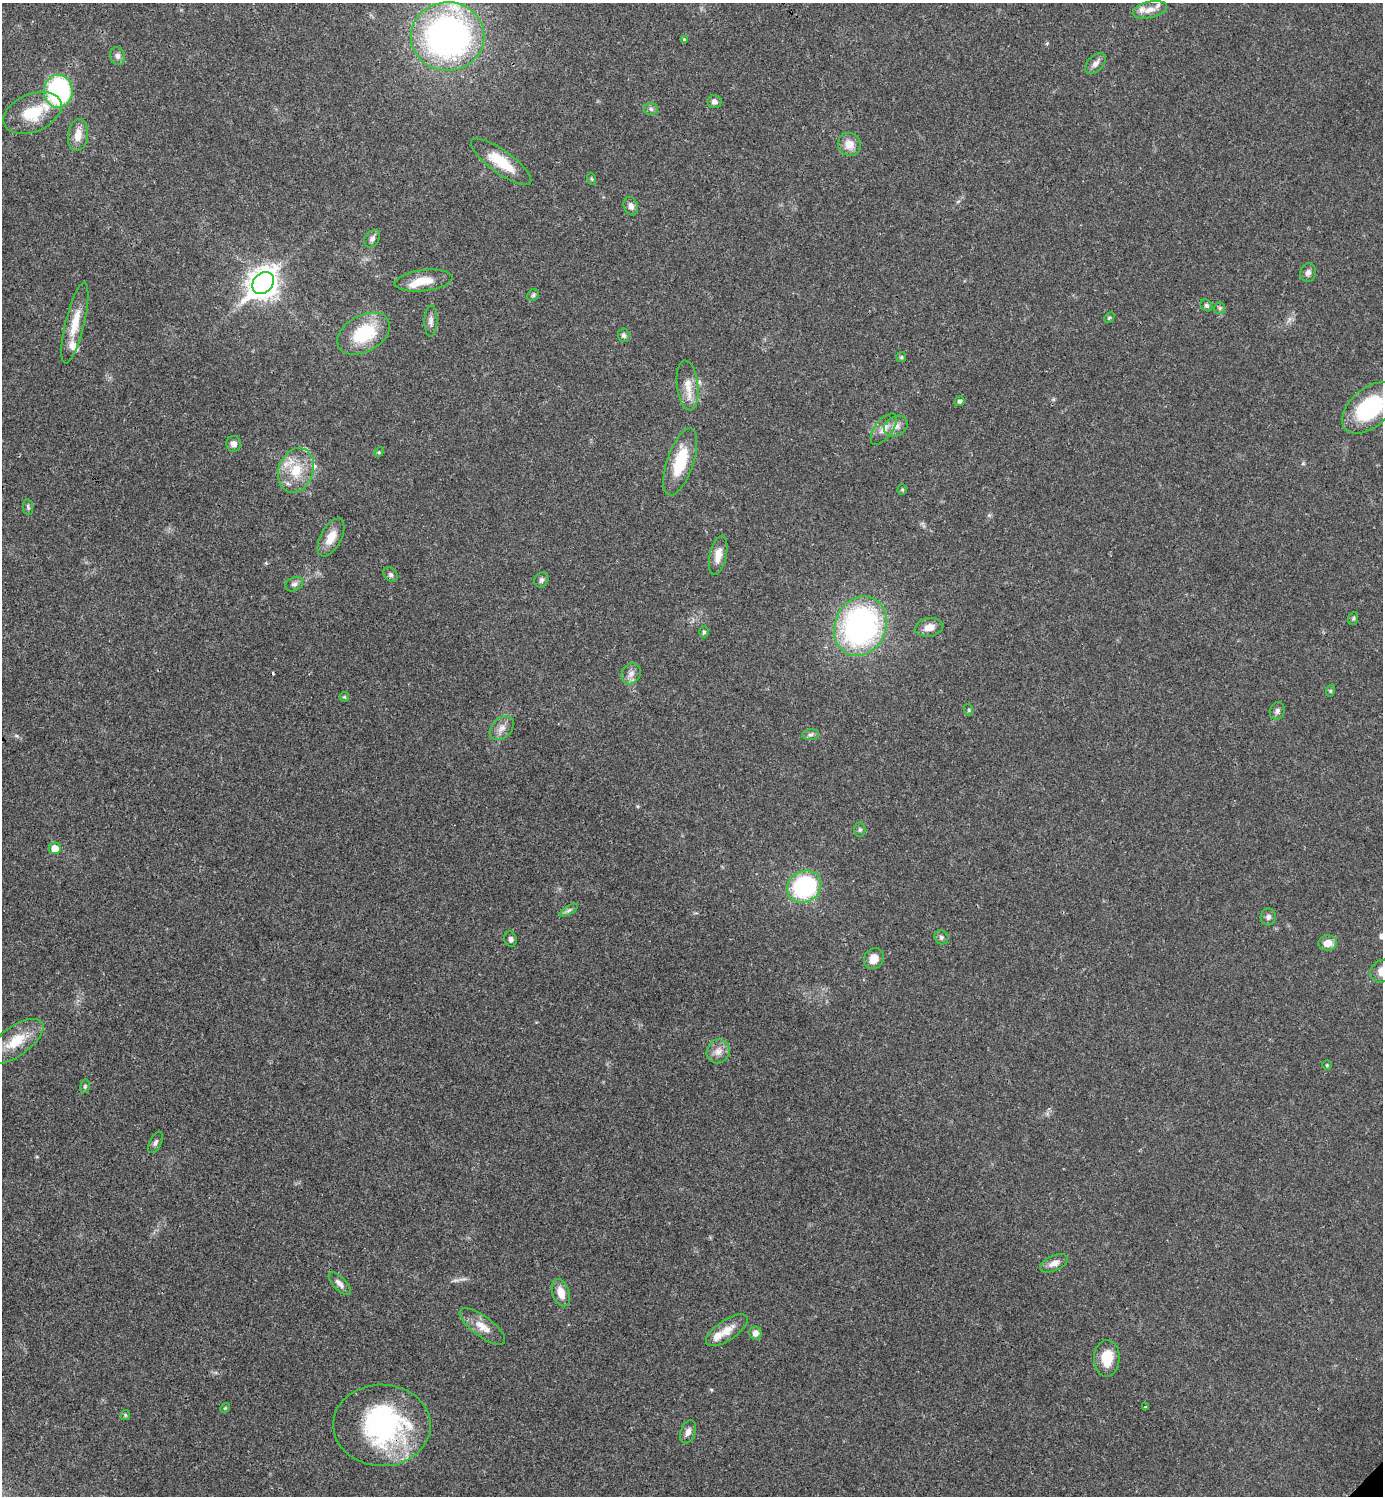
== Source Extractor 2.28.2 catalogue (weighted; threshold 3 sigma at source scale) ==
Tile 11 of 4 x 4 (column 3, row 3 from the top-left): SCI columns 3062-4442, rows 1495-2988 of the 5981 x 5981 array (HDU 1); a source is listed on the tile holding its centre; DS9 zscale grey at full resolution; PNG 1385 x 1498 px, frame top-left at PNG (2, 3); each listed source drawn as its Kron ellipse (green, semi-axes under 4 px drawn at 4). Shown black and unused: <1% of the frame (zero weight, under 3 of 4 exposures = <1% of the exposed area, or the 3 px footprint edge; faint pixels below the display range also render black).
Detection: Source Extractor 2.28.2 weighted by HDU 2 'WHT'; one run over the whole footprint, this tile lists its part. Background 0.0205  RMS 0.0022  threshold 0.0101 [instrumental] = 3 sigma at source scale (4.5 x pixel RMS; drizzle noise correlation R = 1.50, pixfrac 1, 0.05/0.05 arcsec/px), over >= 5 px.
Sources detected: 89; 1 too faint to see at this stretch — neither listed nor drawn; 7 inside a brighter listed object's ellipse — not listed separately; the other 81 listed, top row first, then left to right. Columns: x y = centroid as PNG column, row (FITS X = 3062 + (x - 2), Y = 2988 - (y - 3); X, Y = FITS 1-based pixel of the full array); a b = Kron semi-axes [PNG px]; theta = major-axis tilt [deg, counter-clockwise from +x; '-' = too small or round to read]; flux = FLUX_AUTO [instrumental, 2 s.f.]
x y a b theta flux
1150 10 18 8 13 1.9
447 36 37 34 1 84
684 39 3 3 - 0.32
118 56 9 7 -77 0.93
1096 63 12 7 47 1.2
58 91 16 14 -90 36
714 102 7 6 - 0.82
651 109 7 6 - 0.57
32 113 30 19 22 8.1
78 135 16 10 82 2.6
849 144 12 11 - 2.5
501 162 36 11 -36 7.1
592 179 6 3 -70 0.25
631 206 9 7 -71 1.1
372 239 10 7 54 0.81
1308 273 9 8 - 0.91
424 281 29 10 6 4.3
263 283 12 9 47 280
533 295 6 5 - 0.44
1206 305 6 5 - 0.46
1220 308 6 5 - 0.38
1109 317 6 4 47 0.29
431 321 15 6 88 1.1
75 323 41 9 77 4.9
364 334 28 18 29 12
623 335 7 6 - 0.59
901 357 5 5 - 0.29
688 385 25 10 -83 3.2
960 401 5 4 - 0.54
1369 408 32 19 41 18
896 426 12 9 31 1.5
884 429 18 9 54 2
234 444 8 7 - 1.2
379 452 5 4 - 0.23
680 462 35 13 71 9.2
296 470 23 17 69 6.8
902 490 5 4 - 0.3
28 507 8 5 -82 0.42
331 537 21 10 62 3.2
718 555 20 8 77 2.4
391 574 8 6 -46 0.55
541 580 7 7 - 0.54
294 584 9 6 28 0.77
1353 618 6 5 - 0.35
860 626 30 25 65 57
929 627 14 9 10 2.2
704 632 5 4 - 0.4
631 674 11 9 59 1.3
1330 691 6 4 72 0.32
344 697 5 4 - 0.26
969 710 6 4 -72 0.3
1277 711 9 7 72 0.75
502 728 14 9 44 1.7
810 735 8 5 6 0.6
860 829 7 5 -89 0.41
55 848 6 6 - 2.5
804 887 18 15 31 25
569 910 10 4 30 0.58
1268 917 8 7 - 0.8
941 937 7 6 - 0.57
510 939 8 6 -76 0.58
1328 943 9 7 5 2.2
874 959 11 9 58 2.3
1382 971 12 10 38 2.6
16 1041 32 14 36 6.4
718 1051 12 11 - 1.9
1327 1065 5 4 - 0.25
85 1086 7 5 76 0.38
155 1142 11 5 63 0.64
1054 1263 15 7 24 1.6
340 1284 14 6 -46 1.2
561 1293 14 8 -71 2.7
482 1326 27 10 -37 3.1
727 1330 24 10 34 3
755 1333 6 6 - 1.2
1107 1358 18 13 88 5.3
1145 1407 3 3 - 0.3
225 1408 5 4 - 0.22
125 1415 5 4 - 0.27
382 1425 49 41 -1 39
688 1432 12 7 70 1.2
Overlapping masked pixels (flux is a lower limit): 1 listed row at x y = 382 1425
Isophote crosses this tile's border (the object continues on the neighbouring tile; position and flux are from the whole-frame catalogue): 3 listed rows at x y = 1369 408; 1382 971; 382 1425